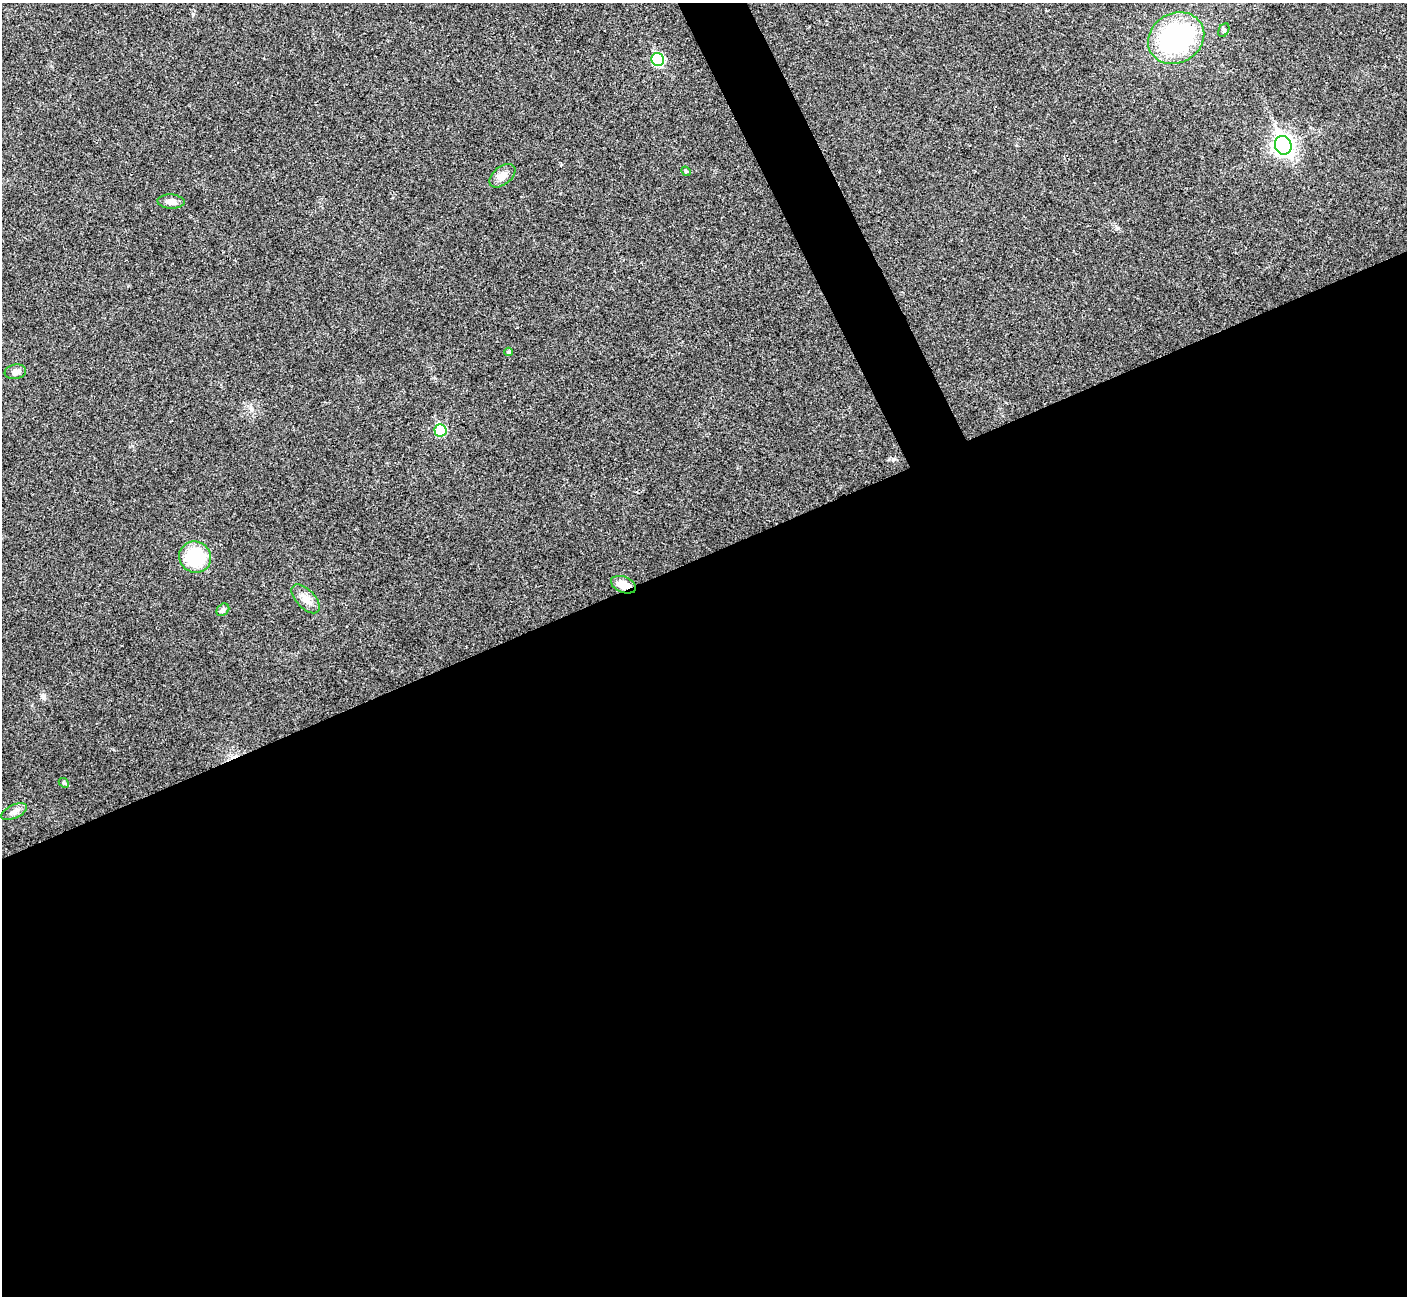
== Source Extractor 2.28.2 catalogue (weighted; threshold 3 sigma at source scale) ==
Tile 15 of 4 x 4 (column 3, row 4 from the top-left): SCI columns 2814-4218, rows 156-1449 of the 5629 x 5618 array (HDU 1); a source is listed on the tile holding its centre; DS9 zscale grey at full resolution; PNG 1409 x 1298 px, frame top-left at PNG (2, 3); each listed source drawn as its Kron ellipse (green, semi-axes under 4 px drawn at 4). Shown black and unused: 59% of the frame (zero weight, under 3 of 4 exposures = <1% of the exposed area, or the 3 px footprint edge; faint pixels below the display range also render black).
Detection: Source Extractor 2.28.2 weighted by HDU 2 'WHT'; one run over the whole footprint, this tile lists its part. Background 0.0224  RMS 0.004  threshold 0.018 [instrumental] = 3 sigma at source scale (4.5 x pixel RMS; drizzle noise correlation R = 1.50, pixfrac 1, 0.05/0.05 arcsec/px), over >= 5 px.
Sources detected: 16; all 16 listed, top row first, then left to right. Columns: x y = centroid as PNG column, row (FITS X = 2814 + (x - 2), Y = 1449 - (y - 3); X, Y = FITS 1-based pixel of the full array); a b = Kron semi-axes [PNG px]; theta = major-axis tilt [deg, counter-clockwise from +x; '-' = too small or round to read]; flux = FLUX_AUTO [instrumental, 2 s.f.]
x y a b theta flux
1224 30 7 5 62 0.69
1176 38 29 25 30 70
658 60 7 6 - 29
1283 145 9 8 - 190
686 171 5 4 - 0.54
502 176 15 9 39 3.1
171 201 13 7 -2 2.4
509 352 4 3 - 0.57
15 372 11 7 9 1.8
440 430 6 6 - 19
195 557 16 15 - 22
623 585 13 8 -21 4.8
306 599 18 9 -46 3.9
223 610 7 5 43 0.83
64 783 5 4 - 0.52
14 812 14 6 25 2
Overlapping masked pixels (flux is a lower limit): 1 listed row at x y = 623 585
Unlisted compact peaks at least as high as the median listed source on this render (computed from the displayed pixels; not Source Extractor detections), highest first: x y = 43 697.